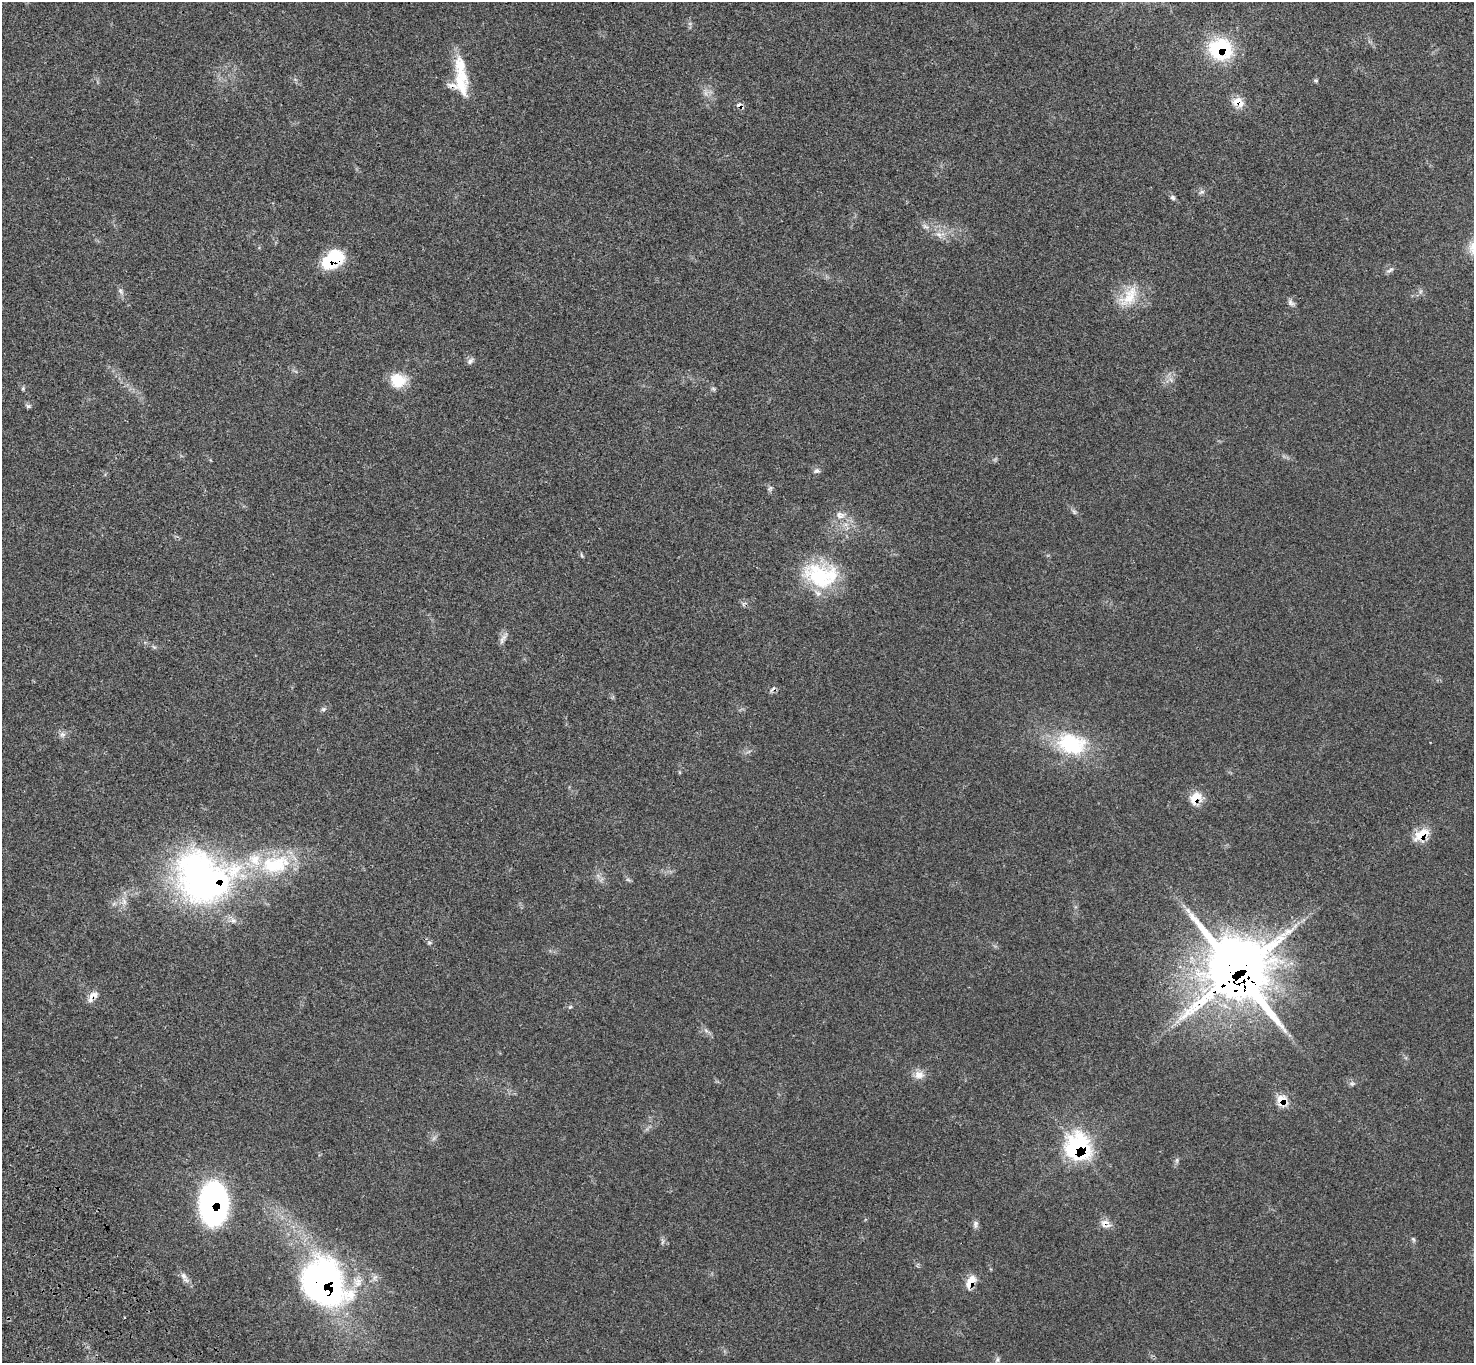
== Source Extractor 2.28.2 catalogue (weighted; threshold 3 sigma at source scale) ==
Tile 7 of 4 x 4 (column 3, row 2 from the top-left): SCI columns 3050-4521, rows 2966-4326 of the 6102 x 6074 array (HDU 1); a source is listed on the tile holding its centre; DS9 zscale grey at full resolution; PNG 1476 x 1365 px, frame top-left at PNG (2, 2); no overlay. Shown black and unused: <1% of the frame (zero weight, under 3 of 4 exposures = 6% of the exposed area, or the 3 px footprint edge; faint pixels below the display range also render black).
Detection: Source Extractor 2.28.2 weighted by HDU 2 'WHT'; one run over the whole footprint, this tile lists its part. Background 0.058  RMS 0.0056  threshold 0.025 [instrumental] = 3 sigma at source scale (4.5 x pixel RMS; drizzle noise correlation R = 1.50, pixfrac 1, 0.05/0.05 arcsec/px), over >= 5 px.
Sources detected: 65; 1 too faint to see at this stretch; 1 inside a brighter object's white glare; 2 cosmic-ray / hot-pixel residue — not listed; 6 inside a brighter listed object's ellipse — not listed separately; the other 55 listed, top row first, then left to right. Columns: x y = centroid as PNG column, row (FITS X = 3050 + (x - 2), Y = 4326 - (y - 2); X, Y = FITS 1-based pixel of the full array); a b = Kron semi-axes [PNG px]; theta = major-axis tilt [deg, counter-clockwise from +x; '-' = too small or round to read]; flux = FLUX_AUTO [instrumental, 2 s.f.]
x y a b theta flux
1220 49 26 23 -9 39
1316 81 7 4 -17 0.73
461 85 32 22 -56 15
1237 101 16 12 32 6.2
739 105 8 6 18 1.6
1202 192 8 4 8 1.2
1173 197 7 6 - 1.2
926 226 12 6 -24 2.2
939 234 14 8 -1 4
333 259 25 16 34 25
1390 270 13 5 29 1.6
121 291 11 6 -61 1.9
1129 297 37 19 51 16
1291 303 10 7 -51 1.9
470 361 10 6 52 1.8
398 380 20 17 -6 12
1171 380 7 5 -46 1.5
23 388 6 5 - 0.74
713 388 7 4 -20 0.85
28 406 7 5 2 1.1
816 471 8 6 23 1.5
770 488 9 3 34 0.88
1074 512 8 5 -54 1.2
840 515 15 10 -1 4.7
581 555 8 3 -79 0.73
819 575 42 31 -29 39
502 641 11 6 88 2.3
323 709 8 5 27 1.1
62 734 9 7 34 2
1071 744 42 29 -13 40
1196 798 16 12 51 9
1421 834 21 11 37 11
275 864 47 26 12 43
200 878 79 53 -75 150
628 880 7 4 -19 0.89
124 901 11 6 -73 3
429 943 7 5 -19 1
1237 971 37 33 -50 1100
93 996 19 9 48 4.1
570 1007 7 4 44 0.77
706 1031 7 4 -20 1.2
919 1075 14 11 9 4.8
1352 1083 7 6 - 1.3
1282 1100 13 12 - 8.1
1078 1147 16 15 - 96
1177 1160 8 4 -83 1.1
213 1204 34 22 89 140
1105 1223 14 10 27 3.9
975 1224 12 6 84 1.9
1413 1239 8 5 -70 1
183 1276 13 7 -57 2.9
970 1282 18 9 61 6.9
324 1283 42 33 -56 210
124 1317 2 2 - 0.45
997 1360 9 5 71 1.3
Overlapping masked pixels (flux is a lower limit): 15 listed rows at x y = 1220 49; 461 85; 1237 101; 739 105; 333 259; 1196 798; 1421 834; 1237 971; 93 996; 1282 1100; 1078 1147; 213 1204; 1105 1223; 970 1282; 324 1283